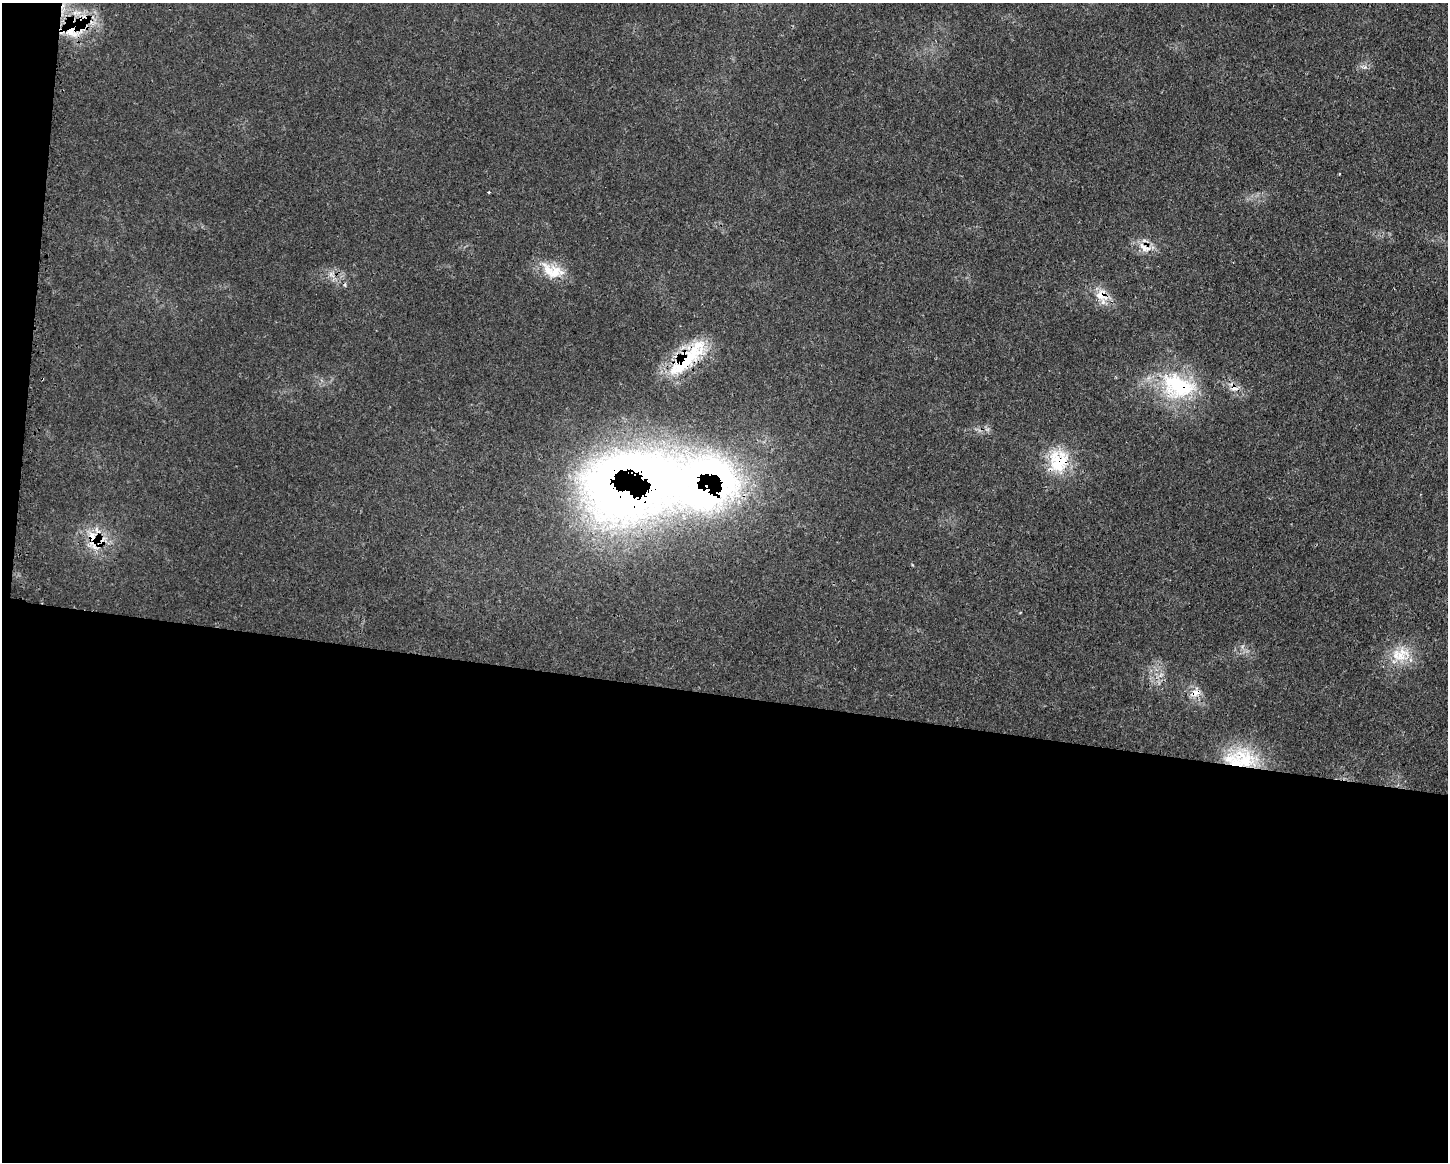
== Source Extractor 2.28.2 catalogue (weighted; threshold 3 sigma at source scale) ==
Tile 10 of 3 x 4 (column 1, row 4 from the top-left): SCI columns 115-1560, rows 8-1167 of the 4688 x 4663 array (HDU 1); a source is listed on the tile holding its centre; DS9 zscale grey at full resolution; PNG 1450 x 1164 px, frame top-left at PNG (2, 3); no overlay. Shown black and unused: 42% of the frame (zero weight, under 3 of 4 exposures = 2% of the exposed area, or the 3 px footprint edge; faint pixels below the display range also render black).
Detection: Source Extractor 2.28.2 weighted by HDU 2 'WHT'; one run over the whole footprint, this tile lists its part. Background 0.0546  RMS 0.0033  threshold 0.0147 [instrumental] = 3 sigma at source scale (4.5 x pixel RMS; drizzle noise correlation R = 1.50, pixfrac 1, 0.05/0.05 arcsec/px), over >= 5 px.
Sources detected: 21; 1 inside a brighter object's white glare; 3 cosmic-ray / hot-pixel residue — not listed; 4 inside a brighter listed object's ellipse — not listed separately; the other 13 listed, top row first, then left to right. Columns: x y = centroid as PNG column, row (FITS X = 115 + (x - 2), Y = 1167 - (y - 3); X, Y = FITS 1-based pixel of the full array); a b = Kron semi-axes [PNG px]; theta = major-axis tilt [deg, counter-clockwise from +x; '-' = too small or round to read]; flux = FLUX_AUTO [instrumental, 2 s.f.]
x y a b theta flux
72 33 20 12 -29 6.5
1145 247 21 9 -30 4.1
555 272 25 16 19 7.4
1102 295 19 17 -69 5.7
684 362 57 22 38 21
1178 386 49 34 -18 31
1234 388 13 8 3 2.4
1058 461 33 26 79 15
644 475 156 76 -13 270
93 539 32 11 -79 7.7
1401 655 27 19 46 9.8
1195 693 17 9 19 3.1
1245 760 40 27 -36 21
Overlapping masked pixels (flux is a lower limit): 11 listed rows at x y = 72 33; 1145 247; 1102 295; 684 362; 1178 386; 1234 388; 1058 461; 644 475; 93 539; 1195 693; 1245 760